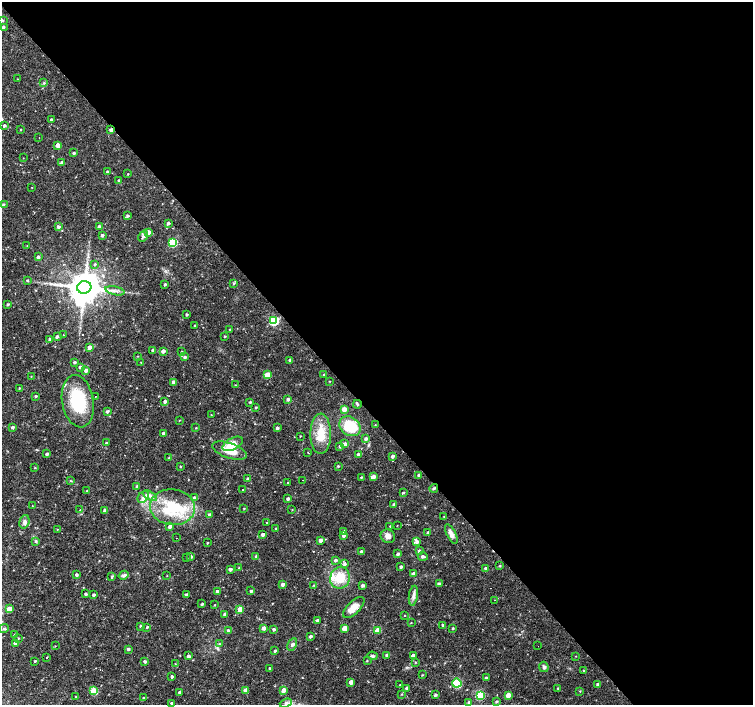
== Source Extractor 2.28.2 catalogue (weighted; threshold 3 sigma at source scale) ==
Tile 8 of 4 x 4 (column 4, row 2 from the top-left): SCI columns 4506-6006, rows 3016-4420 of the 6006 x 5966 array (HDU 1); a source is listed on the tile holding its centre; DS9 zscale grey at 2 x 2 block average (1 PNG px = mean of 2 x 2 image px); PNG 755 x 707 px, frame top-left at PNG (2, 2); each listed source drawn as its Kron ellipse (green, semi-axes under 4 px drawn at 4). Shown black and unused: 58% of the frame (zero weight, under 3 of 4 exposures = <1% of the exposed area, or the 3 px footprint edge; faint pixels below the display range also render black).
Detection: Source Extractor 2.28.2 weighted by HDU 2 'WHT'; one run over the whole footprint, this tile lists its part. Background 0.0326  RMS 0.0024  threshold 0.0109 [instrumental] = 3 sigma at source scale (4.5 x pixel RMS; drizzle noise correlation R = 1.50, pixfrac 1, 0.0396/0.0396 arcsec/px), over >= 5 px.
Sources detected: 252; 1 inside a brighter object's white glare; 9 cosmic-ray / hot-pixel residue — neither listed nor drawn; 6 inside a brighter listed object's ellipse — not listed separately; the other 236 listed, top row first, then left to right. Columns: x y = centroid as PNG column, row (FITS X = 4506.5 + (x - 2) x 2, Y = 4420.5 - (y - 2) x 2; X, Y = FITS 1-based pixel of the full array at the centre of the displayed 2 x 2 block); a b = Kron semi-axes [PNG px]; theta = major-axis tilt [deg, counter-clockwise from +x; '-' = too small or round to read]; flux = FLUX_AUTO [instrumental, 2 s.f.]
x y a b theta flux
3 20 3 3 - 0.48
3 27 2 2 - 1.2
17 79 2 2 - 0.22
44 83 3 3 - 0.73
51 120 2 2 - 1.2
4 126 2 2 - 1.2
20 130 3 2 - 0.34
111 130 3 2 - 1.7
39 138 2 2 - 0.34
58 145 3 3 - 4.4
74 153 2 2 - 0.96
23 158 2 2 - 0.19
62 163 3 3 - 2
107 172 2 2 - 0.61
128 174 2 2 - 0.39
119 180 2 2 - 0.63
32 187 2 2 - 0.23
3 204 3 3 - 0.77
127 216 3 3 - 1.1
168 223 3 2 - 1.2
58 227 3 3 - 1.4
99 227 3 3 - 1.6
148 232 3 3 - 3.6
102 235 3 3 - 1.2
143 236 6 3 60 1.5
172 242 4 4 - 31
27 246 2 2 - 0.23
38 257 3 2 - 1.3
95 264 3 3 - 0.77
27 280 3 3 - 0.62
234 283 3 3 - 0.73
165 284 2 2 - 0.92
84 287 7 6 - 1300
115 291 10 2 -13 1.4
8 304 3 2 - 0.78
186 314 2 2 - 0.71
274 321 4 3 - 43
195 326 3 2 - 0.48
230 329 2 2 - 0.35
63 335 3 2 - 0.31
57 336 3 3 - 1.4
225 336 2 2 - 0.56
50 339 3 3 - 1.1
89 347 3 3 - 4.2
153 350 3 2 - 1.7
163 351 3 3 - 2.2
182 352 3 2 - 0.51
138 356 3 2 - 0.34
185 357 3 3 - 1.2
290 360 3 2 - 1
74 362 3 2 - 0.78
141 362 2 2 - 1.7
80 367 2 2 - 1.4
86 370 3 3 - 1.7
267 375 3 3 - 10
324 375 3 3 - 0.98
31 376 2 2 - 0.26
330 381 2 2 - 0.25
174 382 3 3 - 2.3
235 385 2 2 - 0.23
19 388 2 2 - 0.35
36 396 2 2 - 0.81
95 397 2 2 - 0.21
288 399 3 3 - 1.3
78 401 26 16 -80 31
165 402 3 2 - 1.6
250 402 2 2 - 0.61
357 404 4 3 - 0.62
256 407 2 2 - 0.61
344 409 3 3 - 3.9
107 411 3 3 - 1.1
211 415 3 2 - 0.23
179 420 2 2 - 0.28
375 425 2 2 - 0.22
350 426 11 9 -35 18
12 427 3 2 - 1.3
196 428 3 2 - 0.29
277 428 2 2 - 1.2
163 433 2 2 - 0.95
321 434 20 10 90 12
300 436 2 2 - 0.34
366 439 3 3 - 1.3
107 442 3 2 - 0.49
233 444 11 6 28 7.6
345 444 3 3 - 2.3
340 446 3 3 - 1.3
230 451 18 7 -19 10
308 453 2 2 - 0.36
47 454 3 2 - 1.1
358 454 3 3 - 1.4
392 456 3 2 - 1.6
169 458 3 2 - 0.77
338 466 3 3 - 0.58
181 467 3 3 - 0.39
35 468 3 2 - 0.4
419 475 3 2 - 1.3
361 477 3 2 - 0.58
373 477 3 3 - 3.7
248 479 3 3 - 1.3
302 480 2 2 - 0.94
71 481 4 2 - 0.35
288 482 2 2 - 0.96
137 486 3 3 - 0.64
434 488 5 3 - 0.82
243 489 2 2 - 2.3
87 490 3 2 - 0.28
403 493 2 2 - 0.66
150 496 8 4 -29 2.4
143 497 6 4 48 2.2
194 498 4 3 - 1
288 499 2 2 - 1.4
394 504 3 3 - 1.2
32 506 2 2 - 0.27
172 507 22 18 -6 26
244 509 3 3 - 0.44
80 510 3 3 - 0.48
105 510 3 2 - 1.3
292 510 3 2 - 0.26
209 515 3 3 - 1.4
444 516 2 2 - 0.24
24 522 7 5 73 1.8
266 523 2 2 - 0.79
397 525 3 2 - 0.19
170 526 3 3 - 2.3
390 526 2 2 - 0.28
57 529 2 2 - 0.24
276 529 2 2 - 0.56
344 531 3 3 - 0.92
428 533 3 2 - 1.4
451 534 11 4 -64 3
263 535 3 2 - 1.7
343 535 3 3 - 1.4
388 536 7 6 - 2.8
177 538 2 2 - 0.76
320 540 3 3 - 2.2
36 541 4 4 - 0.88
416 542 3 3 - 1.3
207 543 3 2 - 0.36
419 551 3 2 - 1.2
361 552 3 3 - 1.5
398 554 2 2 - 1.2
191 556 3 3 - 1.5
256 556 3 3 - 0.73
423 556 5 3 - 1.4
186 558 2 2 - 0.71
335 560 3 3 - 1.2
344 564 3 3 - 1.1
500 566 3 3 - 0.5
401 567 2 2 - 1.1
239 568 2 2 - 0.38
486 568 3 3 - 1.5
230 569 3 3 - 1.8
413 574 3 3 - 2.9
76 575 2 2 - 1.3
124 575 5 3 - 0.98
167 576 2 2 - 0.25
112 577 3 2 - 0.5
340 578 11 10 - 13
282 584 3 2 - 2
439 584 3 3 - 1.6
314 585 3 2 - 0.45
363 585 3 3 - 1.4
217 591 3 2 - 1.3
251 591 3 2 - 0.95
86 594 2 2 - 1.2
186 594 2 2 - 1
94 595 2 2 - 1.3
413 596 10 4 82 2.4
494 600 2 2 - 0.93
202 604 2 2 - 0.79
214 605 2 2 - 0.34
354 607 13 6 45 5.1
9 609 3 3 - 8.5
240 609 3 3 - 8.1
225 614 2 2 - 2.1
404 616 2 2 - 0.25
317 621 3 3 - 2
411 623 3 2 - 0.3
443 625 3 2 - 0.84
140 626 3 3 - 0.87
147 627 3 2 - 0.73
264 628 3 3 - 3
344 628 3 3 - 8.3
453 628 3 3 - 0.64
4 629 5 4 - 1.2
274 629 2 2 - 1.2
228 630 3 3 - 0.91
378 630 3 3 - 9.5
14 634 3 2 - 0.48
310 636 3 2 - 1.3
18 638 3 2 - 0.46
15 643 3 3 - 2.6
219 644 3 3 - 0.61
292 644 7 4 60 1.4
55 646 3 2 - 0.3
538 646 2 2 - 1.5
128 649 3 3 - 1.1
275 651 3 2 - 0.97
387 655 3 3 - 1.5
188 656 3 2 - 1.4
372 656 5 4 - 1
413 656 3 3 - 2.8
576 656 2 2 - 0.23
47 658 2 2 - 1.6
35 661 3 3 - 0.61
145 661 3 3 - 1.3
367 661 3 2 - 0.28
416 662 3 2 - 0.36
175 664 2 2 - 0.27
544 667 5 4 - 1.3
270 668 2 2 - 0.56
584 670 3 2 - 0.5
422 675 3 2 - 0.37
172 676 2 2 - 1.1
486 678 3 2 - 1.2
351 682 3 3 - 3.4
457 683 4 4 - 17
598 684 3 2 - 1.5
400 685 2 2 - 0.37
407 688 3 2 - 1.1
558 688 2 2 - 0.5
245 690 3 3 - 3.8
283 690 3 3 - 4.8
93 691 3 3 - 19
580 691 3 2 - 0.37
180 693 3 2 - 1.7
401 694 3 2 - 0.33
435 695 3 2 - 1.2
480 695 4 4 - 33
508 695 3 3 - 6.3
75 697 2 2 - 0.25
144 698 3 2 - 0.51
469 702 3 3 - 1.2
496 702 3 3 - 0.77
172 703 3 2 - 1.1
286 703 6 4 20 1.4
Overlapping masked pixels (flux is a lower limit): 2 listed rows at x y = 111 130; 434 488
Diffuse or blended objects may show on this block-average render without a row.